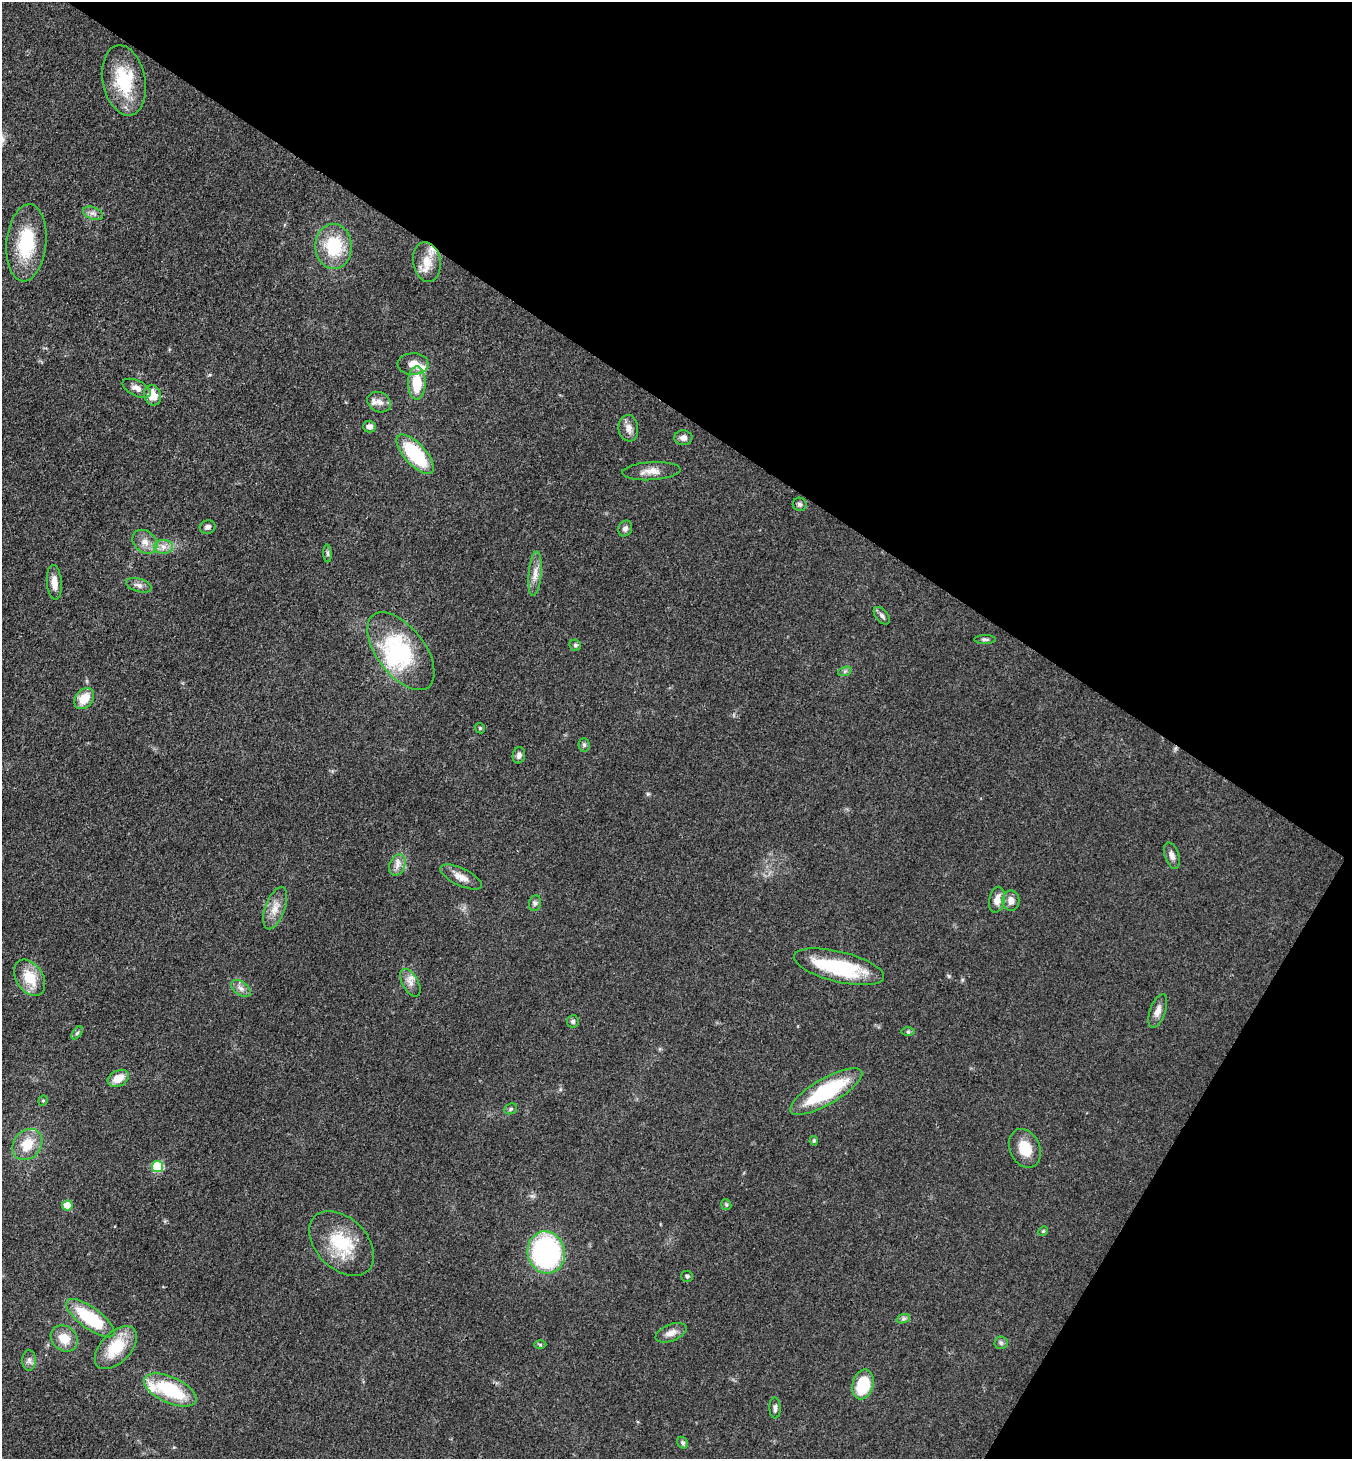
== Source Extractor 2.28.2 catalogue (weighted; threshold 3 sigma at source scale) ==
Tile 8 of 4 x 4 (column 4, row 2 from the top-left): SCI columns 4340-5689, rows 2917-4373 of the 5839 x 5832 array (HDU 1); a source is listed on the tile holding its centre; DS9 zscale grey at full resolution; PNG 1354 x 1461 px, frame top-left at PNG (2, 2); each listed source drawn as its Kron ellipse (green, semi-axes under 4 px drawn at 4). Shown black and unused: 34% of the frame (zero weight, under 3 of 4 exposures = <1% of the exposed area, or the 3 px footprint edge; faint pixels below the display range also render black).
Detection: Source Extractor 2.28.2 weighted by HDU 2 'WHT'; one run over the whole footprint, this tile lists its part. Background 0.0829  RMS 0.0057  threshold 0.0257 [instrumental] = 3 sigma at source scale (4.5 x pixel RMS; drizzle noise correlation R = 1.50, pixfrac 1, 0.05/0.05 arcsec/px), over >= 5 px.
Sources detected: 81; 2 inside a brighter object's white glare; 1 cosmic-ray / hot-pixel residue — neither listed nor drawn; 4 inside a brighter listed object's ellipse — not listed separately; the other 74 listed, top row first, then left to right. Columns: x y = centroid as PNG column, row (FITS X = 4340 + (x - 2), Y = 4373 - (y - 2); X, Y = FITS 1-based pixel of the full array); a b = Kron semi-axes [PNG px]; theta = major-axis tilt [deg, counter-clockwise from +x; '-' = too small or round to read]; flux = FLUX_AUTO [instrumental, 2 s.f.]
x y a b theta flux
124 80 36 21 -79 30
93 213 10 6 -20 2.3
26 243 38 20 84 31
334 246 22 18 -88 29
427 262 20 13 -80 9.9
413 364 15 11 1 6.1
417 383 17 8 90 17
137 388 15 7 -25 3.8
153 395 10 8 -71 8.6
379 402 12 9 -27 3.7
370 427 6 6 - 2.4
628 428 13 10 -82 4.2
683 438 9 7 -4 3.1
415 454 25 10 -47 40
651 471 29 9 3 6.3
800 504 7 6 - 1.5
208 527 8 6 13 2
625 528 8 6 65 2
145 542 14 10 -41 5.5
163 547 9 7 -1 3.3
328 553 9 4 -89 1.2
535 574 22 6 85 5
54 582 17 7 -85 5.7
139 585 13 6 -16 2.7
882 616 10 6 -49 2
985 639 11 4 0 1.2
575 645 6 5 - 1.2
401 651 45 24 -53 53
845 671 7 4 19 1.1
84 699 11 8 50 10
480 728 5 4 - 0.75
584 745 6 5 - 1.2
519 755 8 6 77 2.4
1172 856 14 7 -70 2.7
397 865 11 7 68 3.5
461 877 22 9 -25 5.7
997 900 13 7 78 5.4
1011 901 10 8 -89 4.2
535 903 8 6 74 1.5
275 908 22 10 70 7.1
839 967 46 15 -14 42
30 978 20 13 -56 15
410 983 15 8 -60 4.1
241 988 11 6 -37 2.8
1158 1011 18 7 70 4.2
573 1021 6 6 - 1.3
908 1032 6 4 0 0.82
77 1033 7 4 53 1.1
118 1078 11 7 27 8.1
826 1091 41 13 30 50
43 1101 5 4 - 0.8
511 1109 6 5 - 0.96
814 1141 5 4 - 0.89
27 1144 17 13 51 13
1025 1148 20 15 -67 12
157 1167 6 5 - 39
67 1205 5 5 - 12
726 1205 5 5 - 0.88
1043 1231 5 4 - 0.7
342 1243 38 25 -45 29
546 1252 21 18 -77 100
687 1276 6 5 - 1.1
90 1318 29 10 -36 37
903 1319 7 4 19 1.3
671 1333 16 8 21 4.5
64 1338 14 12 -40 9.2
1001 1343 6 6 - 1.4
540 1345 6 4 -1 0.76
116 1348 26 15 46 22
29 1360 10 7 -89 2.3
863 1384 15 10 75 27
170 1390 28 13 -25 37
775 1408 10 5 -88 2
683 1443 6 5 - 1.4